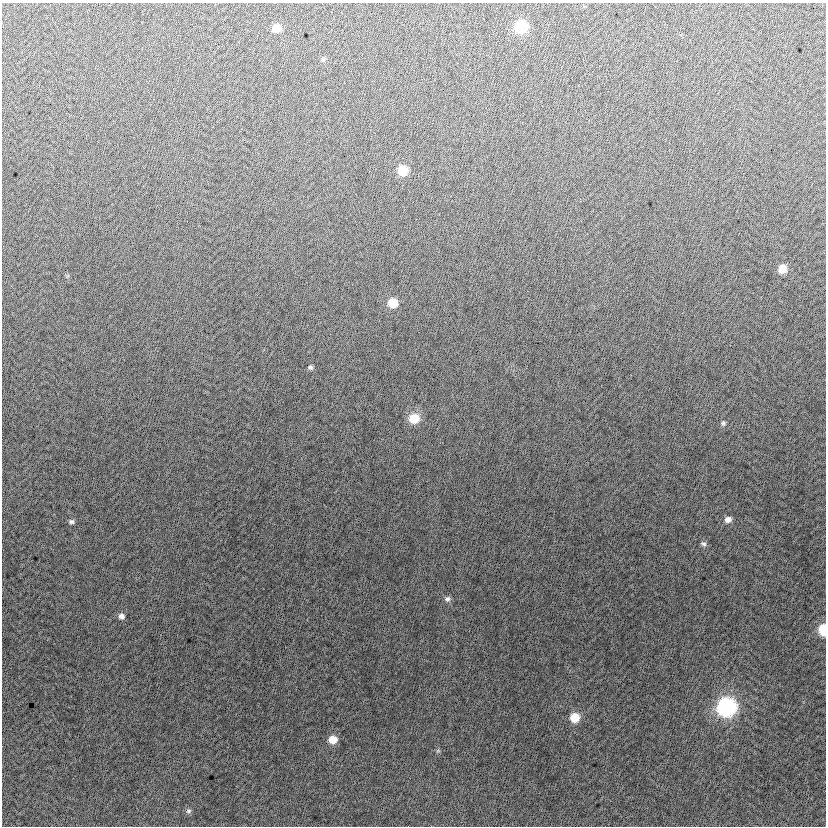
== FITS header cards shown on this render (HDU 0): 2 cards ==
NAXIS1  =                  824
NAXIS2  =                  824

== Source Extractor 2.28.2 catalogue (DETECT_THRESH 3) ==
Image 824 x 824 px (HDU 0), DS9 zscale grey, 1 PNG px = 1 image px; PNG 828 x 828 px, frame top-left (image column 1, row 824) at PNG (2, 3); no overlay
Background -5.13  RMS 13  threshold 37.6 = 3 sigma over >= 5 px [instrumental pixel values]
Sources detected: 20; all 20 listed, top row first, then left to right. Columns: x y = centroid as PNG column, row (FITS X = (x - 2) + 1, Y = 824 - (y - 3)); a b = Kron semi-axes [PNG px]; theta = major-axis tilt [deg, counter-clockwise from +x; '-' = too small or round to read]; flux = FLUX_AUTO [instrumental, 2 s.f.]
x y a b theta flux
521 27 8 8 - 56000
277 28 8 7 - 12000
323 59 7 4 19 1300
403 170 8 7 - 24000
782 269 8 7 - 12000
393 303 8 8 - 18000
310 367 6 5 - 1700
414 418 10 9 - 21000
723 423 7 6 - 2100
728 519 8 7 - 4900
71 522 8 6 -5 2200
703 544 8 6 -29 2200
447 599 8 7 - 3000
121 616 8 7 - 3500
823 630 8 5 89 35000
727 707 10 9 - 250000
575 718 8 8 - 18000
333 740 8 8 - 12000
438 751 6 4 -18 1200
188 811 7 7 - 2300
At the frame edge (FLAGS 8, measured only in part): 1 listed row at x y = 823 630